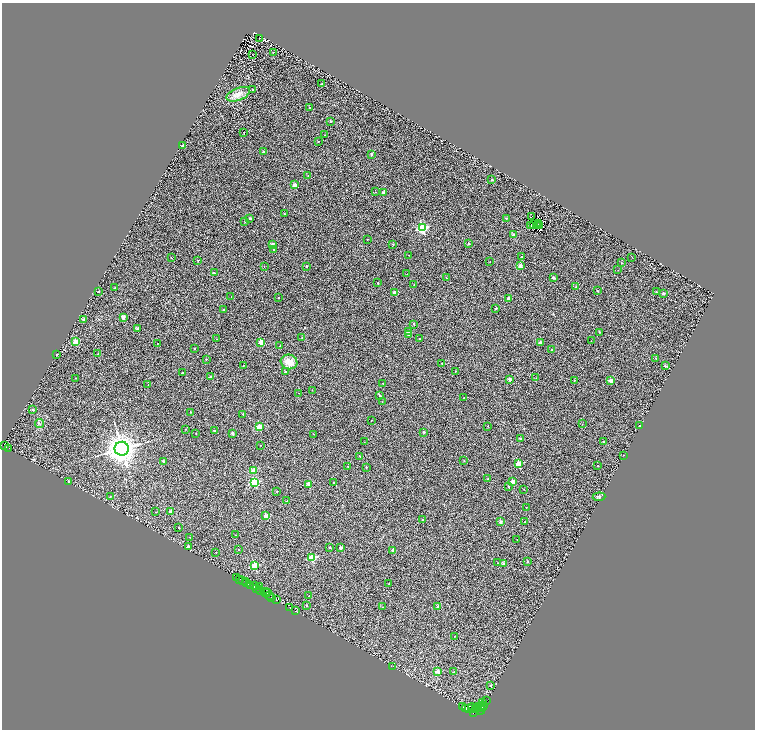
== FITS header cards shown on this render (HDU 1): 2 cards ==
NAXIS1  =                 1505
NAXIS2  =                 1455

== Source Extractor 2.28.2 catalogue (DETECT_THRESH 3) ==
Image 1505 x 1455 px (HDU 1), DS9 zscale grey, zoomed out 1/2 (1 PNG px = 2 x 2 image px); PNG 757 x 732 px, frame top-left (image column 1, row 1454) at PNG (2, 3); each listed source drawn as its Kron ellipse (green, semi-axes under 4 px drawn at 4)
Background 0.971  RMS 1.7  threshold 5.07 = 3 sigma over >= 5 px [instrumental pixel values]
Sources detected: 276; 65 cannot appear on this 1/2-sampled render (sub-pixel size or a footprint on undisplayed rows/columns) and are neither listed nor drawn; the other 211 listed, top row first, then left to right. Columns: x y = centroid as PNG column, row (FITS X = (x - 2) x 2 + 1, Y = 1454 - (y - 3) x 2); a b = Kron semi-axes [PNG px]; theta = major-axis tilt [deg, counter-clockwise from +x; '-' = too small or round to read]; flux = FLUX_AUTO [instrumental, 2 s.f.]
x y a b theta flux
260 38 3 2 - 100
273 52 2 2 - 250
253 55 2 1 - 59
322 84 2 1 - 230
252 90 2 2 - 420
238 94 12 6 21 2600
309 107 2 2 - 310
330 121 2 2 - 1200
244 132 2 2 - 240
325 135 2 1 - 84
318 142 2 2 - 190
183 146 2 2 - 3400
263 152 2 2 - 820
371 154 2 2 - 1200
308 175 2 2 - 190
492 180 3 3 - 270
295 185 2 2 - 3700
375 192 2 1 - 150
384 192 2 2 - 3400
284 213 2 1 - 190
532 217 3 1 - 68
250 218 2 2 - 870
506 218 2 2 - 610
245 222 2 2 - 160
539 224 2 1 - 29
534 225 3 2 - 89
537 225 2 1 - 150
540 225 3 1 - 100
531 226 3 2 - 43
422 228 3 3 - 39000
513 235 2 2 - 3100
367 239 2 2 - 230
272 244 2 2 - 2900
393 244 3 3 - 260
468 244 2 2 - 660
274 250 2 2 - 470
408 255 2 1 - 140
522 257 2 2 - 660
632 257 2 1 - 82
171 258 2 2 - 240
198 260 2 2 - 290
490 262 2 1 - 88
622 263 3 2 - 120
264 266 2 2 - 140
306 266 2 2 - 700
520 266 2 2 - 3400
618 270 2 1 - 87
214 273 2 2 - 330
407 274 2 2 - 180
446 278 2 2 - 230
553 278 2 2 - 1700
378 283 2 2 - 360
414 285 2 2 - 150
576 286 2 2 - 220
115 288 2 2 - 360
597 291 2 1 - 230
98 292 2 2 - 430
656 292 2 2 - 310
394 293 2 2 - 3700
663 293 2 2 - 1600
231 296 2 1 - 270
279 297 2 2 - 240
508 298 2 2 - 2200
496 308 2 2 - 950
223 310 2 2 - 410
123 317 2 2 - 2300
84 319 3 3 - 470
414 324 2 2 - 380
137 329 2 2 - 1900
409 332 2 2 - 3100
599 332 2 2 - 330
408 334 2 2 - 920
302 338 4 2 - 180
217 339 2 2 - 99
419 339 2 2 - 160
591 341 2 1 - 130
75 342 2 2 - 8100
261 342 2 2 - 6700
540 342 2 2 - 2800
157 344 2 1 - 84
280 346 2 2 - 280
195 348 2 2 - 230
552 349 2 2 - 290
98 354 2 2 - 190
57 355 2 2 - 440
655 358 2 2 - 220
206 359 2 2 - 390
289 362 8 7 - 3600
442 363 2 2 - 370
243 366 2 2 - 170
665 366 2 2 - 700
455 371 2 2 - 240
285 372 2 2 - 1200
182 373 2 2 - 460
210 377 2 2 - 1400
75 378 2 1 - 220
536 378 2 1 - 94
509 379 2 2 - 2600
574 380 2 2 - 290
611 380 2 2 - 5200
383 384 2 1 - 180
148 385 2 1 - 90
312 390 2 1 - 130
299 393 2 1 - 91
379 395 2 2 - 760
464 398 2 2 - 280
382 402 2 1 - 140
33 409 2 2 - 530
190 412 2 2 - 190
243 414 2 2 - 390
371 420 2 1 - 86
40 423 4 2 - 350
582 424 2 2 - 160
488 426 2 2 - 150
639 426 2 2 - 770
259 427 2 2 - 10000
185 429 2 2 - 98
214 430 2 2 - 450
424 432 3 3 - 270
232 433 3 2 - 1400
196 434 2 1 - 170
313 434 2 1 - 86
520 438 2 2 - 1500
604 441 2 2 - 420
364 442 2 1 - 87
260 445 2 1 - 110
3 446 2 1 - 560
9 448 2 1 - 1000
122 449 7 7 - 420000
624 455 2 1 - 480
360 456 2 1 - 190
163 461 2 2 - 1100
464 461 3 2 - 180
519 464 3 2 - 9900
348 466 2 2 - 260
598 466 2 2 - 280
366 467 2 2 - 420
254 470 2 2 - 5600
488 478 3 3 - 270
68 481 2 2 - 450
255 482 3 3 - 25000
334 482 2 2 - 440
513 482 2 2 - 5200
308 484 2 2 - 3700
508 486 2 2 - 440
524 489 2 1 - 130
277 491 2 2 - 240
110 497 2 2 - 170
599 497 6 4 6 510
287 501 2 2 - 170
526 507 2 1 - 180
171 511 2 2 - 2000
155 512 2 2 - 170
266 516 2 2 - 4900
422 519 2 2 - 250
500 522 2 2 - 2400
525 522 2 1 - 120
178 527 2 2 - 370
236 535 2 2 - 140
190 537 2 1 - 130
517 539 2 2 - 140
189 546 2 2 - 1000
329 548 2 2 - 690
340 548 2 2 - 2300
239 549 2 2 - 210
393 550 2 2 - 1600
216 552 2 1 - 170
312 558 3 3 - 17000
528 561 2 2 - 740
498 563 2 2 - 280
503 564 2 2 - 2200
255 565 3 3 - 14000
236 577 2 1 - 1900
240 579 2 1 - 1100
242 580 2 1 - 290
245 581 3 1 - 4200
246 583 2 1 - 2100
389 584 2 1 - 96
251 585 2 1 - 1200
254 586 2 1 - 1500
259 587 3 2 - 1200
256 588 2 2 - 2000
261 590 3 2 - 2700
266 593 5 2 - 540
268 593 2 1 - 520
269 596 2 1 - 1500
309 596 2 2 - 130
272 597 2 2 - 4800
277 600 3 2 - 11000
306 605 2 2 - 590
383 607 2 2 - 160
438 607 2 2 - 1100
290 608 2 1 - 260
296 611 2 1 - 100
454 636 2 1 - 98
393 666 2 1 - 93
438 672 2 2 - 3000
454 672 2 2 - 120
491 686 3 2 - 190
486 700 2 1 - 370
483 702 2 1 - 360
479 706 2 2 - 2000
484 706 3 2 - 3800
463 707 2 2 - 5800
476 707 4 3 - 1300
480 707 2 1 - 980
466 708 3 2 - 11000
469 708 2 1 - 1200
473 708 5 2 - 300
481 710 5 2 - 8400
473 712 4 3 - 12000
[65 sub-pixel or undisplayed-footprint detections neither listed nor drawn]